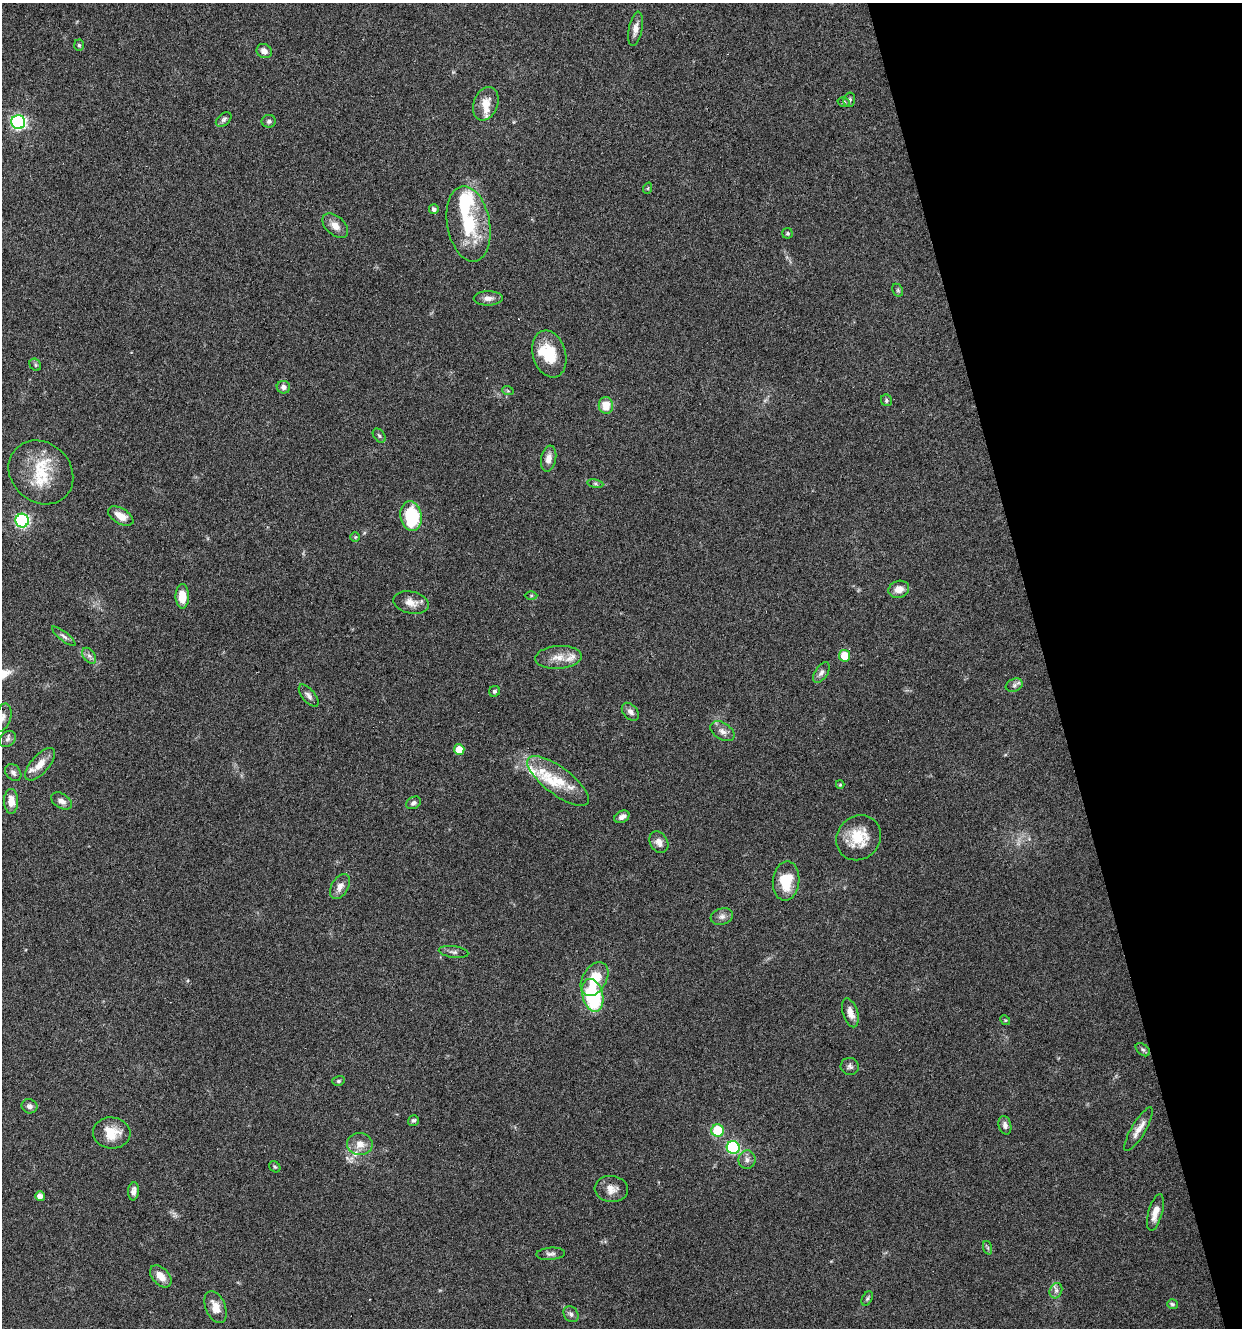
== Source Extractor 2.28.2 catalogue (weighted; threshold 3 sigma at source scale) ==
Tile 12 of 4 x 4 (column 4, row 3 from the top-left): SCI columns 3826-5065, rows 1327-2652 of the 5121 x 5305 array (HDU 1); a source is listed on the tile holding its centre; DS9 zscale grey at full resolution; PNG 1244 x 1330 px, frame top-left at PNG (2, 3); each listed source drawn as its Kron ellipse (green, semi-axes under 4 px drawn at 4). Shown black and unused: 16% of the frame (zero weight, under 3 of 6 exposures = <1% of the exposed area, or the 3 px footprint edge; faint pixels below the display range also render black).
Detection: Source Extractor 2.28.2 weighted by HDU 2 'WHT'; one run over the whole footprint, this tile lists its part. Background 0.0684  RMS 0.0041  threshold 0.0167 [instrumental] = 3 sigma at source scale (4.09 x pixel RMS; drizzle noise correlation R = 1.36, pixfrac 0.8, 0.0396/0.0396 arcsec/px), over >= 5 px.
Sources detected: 105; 1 too faint to see at this stretch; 1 inside a brighter object's white glare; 1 cosmic-ray / hot-pixel residue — neither listed nor drawn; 12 inside a brighter listed object's ellipse — not listed separately; the other 90 listed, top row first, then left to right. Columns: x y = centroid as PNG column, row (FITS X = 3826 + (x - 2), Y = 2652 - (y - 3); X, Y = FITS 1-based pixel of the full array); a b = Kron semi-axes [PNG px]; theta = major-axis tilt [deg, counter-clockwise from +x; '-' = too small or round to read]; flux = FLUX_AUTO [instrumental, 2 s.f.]
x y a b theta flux
635 29 17 6 79 2.5
79 45 5 5 - 0.64
264 51 8 7 - 2.5
849 100 7 5 78 0.81
844 102 6 4 -13 0.63
486 104 17 12 70 5.1
224 119 9 6 39 1
269 121 7 6 - 0.92
18 122 7 7 - 77
648 188 6 3 71 0.4
434 209 5 5 - 1.3
468 224 38 21 -80 21
335 226 15 9 -41 3.3
788 233 5 5 - 0.57
898 290 7 5 -61 0.63
488 298 14 7 1 2.5
549 354 24 16 -73 12
35 365 6 5 - 0.62
283 387 7 6 - 1.8
508 391 6 3 -19 0.45
886 400 6 5 - 0.71
606 405 8 7 - 5.9
379 436 8 5 -50 0.8
549 459 13 7 79 3.2
41 472 34 29 -42 16
595 484 8 4 -8 0.76
121 516 14 7 -31 4.4
411 516 15 10 -81 26
22 521 7 6 - 60
355 537 4 4 - 0.52
899 589 10 8 18 3.5
531 595 6 4 0 0.57
182 596 12 6 -90 7
411 602 18 11 -13 3.9
64 636 14 4 -38 1.2
89 656 9 5 -53 1.3
844 656 6 5 - 7.8
558 657 23 11 4 5.5
821 673 12 6 58 1.5
1014 685 9 6 21 1.2
494 691 5 5 - 0.82
309 696 13 6 -50 1.5
630 712 10 7 -47 1.5
3 717 14 8 73 2.3
722 731 13 8 -33 2.3
7 739 9 7 40 1.5
459 750 5 5 - 6.6
40 764 20 9 48 4.7
13 772 9 7 -50 1.5
558 781 37 13 -37 12
840 785 4 4 - 0.47
11 801 12 7 -90 4.4
61 801 11 7 -31 2.2
413 803 8 5 30 1.3
622 817 8 5 28 1.8
859 838 24 21 45 12
659 842 11 8 -58 2.5
786 881 19 13 85 12
340 887 14 8 60 2.9
722 917 11 8 17 1.9
453 952 15 6 -7 1.4
594 979 18 12 59 11
593 995 17 10 -75 38
850 1013 15 7 -72 3.5
1005 1020 5 4 - 0.49
1143 1050 8 5 -40 0.97
850 1066 9 8 - 1.3
338 1081 6 5 - 0.64
30 1106 8 7 - 1.5
413 1120 5 5 - 0.81
1005 1125 9 6 -76 1.7
1138 1129 25 7 59 3.7
718 1130 6 6 - 17
112 1133 19 15 -5 7.7
360 1144 13 11 -9 3.9
733 1147 6 6 - 42
747 1160 9 8 - 1.8
275 1167 6 4 -43 0.56
611 1189 17 13 -5 3.9
133 1191 9 5 84 1.8
40 1196 5 4 - 2.6
1155 1212 19 7 74 4.3
988 1248 7 4 -72 0.68
551 1254 14 6 4 1.5
161 1276 13 8 -47 4.1
1056 1291 8 6 70 1.5
867 1298 7 5 62 0.74
1172 1304 5 5 - 0.7
216 1307 17 10 -68 4.4
571 1314 8 7 - 1.3
Isophote crosses this tile's border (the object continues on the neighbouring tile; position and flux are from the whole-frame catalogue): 1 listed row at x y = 3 717